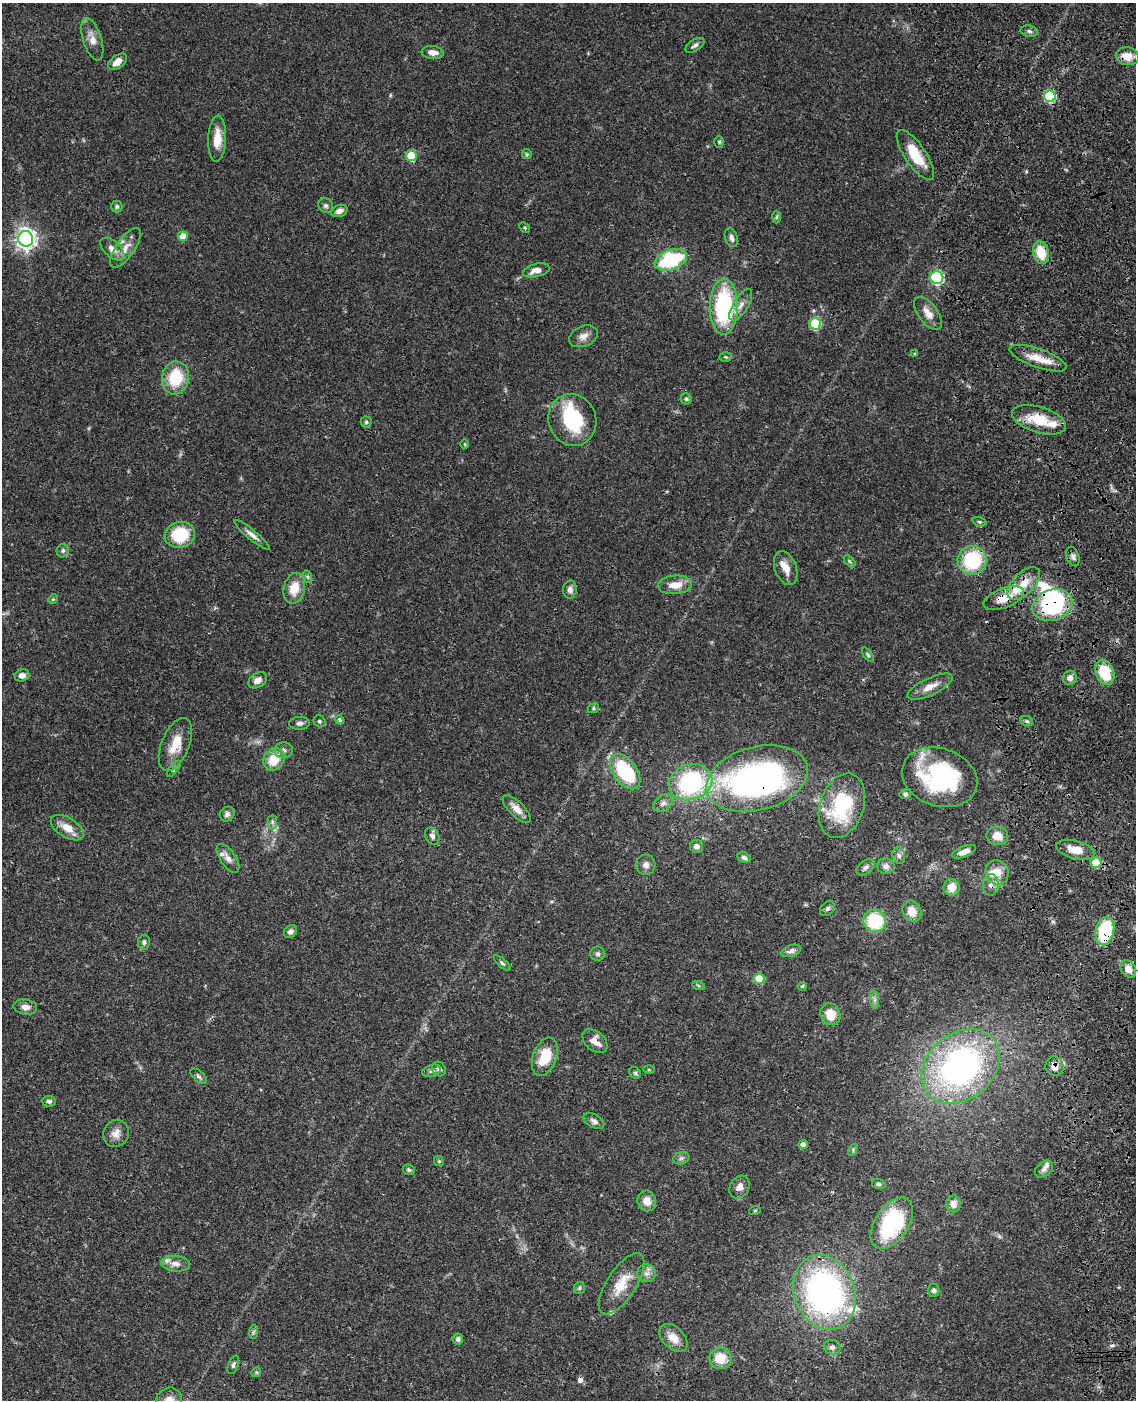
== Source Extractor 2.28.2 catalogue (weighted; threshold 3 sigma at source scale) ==
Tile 6 of 4 x 3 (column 2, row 2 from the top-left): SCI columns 1253-2386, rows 1654-3051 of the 4769 x 4604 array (HDU 1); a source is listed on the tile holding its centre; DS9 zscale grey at full resolution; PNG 1138 x 1402 px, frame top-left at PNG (2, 3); each listed source drawn as its Kron ellipse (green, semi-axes under 4 px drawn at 4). Shown black and unused: <1% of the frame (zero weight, under 3 of 4 exposures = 6% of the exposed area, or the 3 px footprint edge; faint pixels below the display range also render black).
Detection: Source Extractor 2.28.2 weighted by HDU 2 'WHT'; one run over the whole footprint, this tile lists its part. Background 0.0444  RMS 0.0028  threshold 0.0126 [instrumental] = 3 sigma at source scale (4.5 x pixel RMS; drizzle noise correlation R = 1.50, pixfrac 1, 0.05/0.05 arcsec/px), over >= 5 px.
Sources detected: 166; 2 inside a brighter object's white glare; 2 cosmic-ray / hot-pixel residue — neither listed nor drawn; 11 inside a brighter listed object's ellipse — not listed separately; the other 151 listed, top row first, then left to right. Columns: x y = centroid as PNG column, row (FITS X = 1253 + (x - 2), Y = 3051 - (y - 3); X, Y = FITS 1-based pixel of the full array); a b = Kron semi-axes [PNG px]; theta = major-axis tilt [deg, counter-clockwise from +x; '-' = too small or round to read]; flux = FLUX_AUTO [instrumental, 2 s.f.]
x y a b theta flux
1029 31 9 5 -11 0.67
92 39 22 9 -72 2.8
695 45 10 5 32 0.92
433 52 11 6 -5 2.1
1127 56 11 9 -13 3.9
117 62 11 6 36 2.7
1050 96 6 5 - 22
217 139 23 9 87 4.6
719 142 6 5 - 0.45
527 154 5 4 - 0.35
915 155 29 10 -56 8.5
411 156 5 5 - 9.5
117 206 6 6 - 0.54
326 206 8 7 - 0.76
339 211 8 6 19 1.4
777 217 6 4 88 0.42
524 227 6 4 -44 0.37
183 236 5 5 - 4.4
731 238 10 6 -70 1.1
26 239 8 7 - 160
126 248 23 9 56 3
112 249 14 8 -42 2
1041 253 11 8 -76 6.6
671 260 17 10 20 23
536 270 13 6 14 2.3
937 278 6 6 - 41
741 305 18 7 58 2.1
724 307 28 14 89 31
928 313 19 9 -53 2.6
815 324 6 5 - 16
583 336 15 10 22 2.1
915 354 4 3 - 0.29
726 357 6 5 - 0.38
1038 358 30 9 -20 4.9
176 378 17 13 81 11
686 399 5 5 - 0.46
572 420 26 23 -70 17
1039 420 28 13 -17 8.3
366 422 5 5 - 0.45
465 444 5 3 - 0.25
979 522 7 4 -19 0.56
180 535 15 12 14 13
252 535 22 5 -39 1.7
63 551 7 6 - 0.68
1073 557 10 6 -69 0.93
972 560 14 14 - 19
850 561 7 4 -45 0.43
786 568 17 10 -69 3
308 577 6 4 -71 0.43
1024 584 20 10 45 5.1
675 585 17 9 5 3.8
294 588 16 10 76 5
570 590 9 7 87 1.2
1004 598 21 9 21 5.2
53 599 5 4 - 0.34
1052 605 20 15 19 25
868 655 8 4 -55 0.45
1105 672 13 9 -66 11
22 675 7 6 - 1.4
1070 678 7 7 - 1.4
258 680 10 7 32 1.5
930 687 25 8 25 3.3
593 708 6 4 22 0.38
340 720 5 4 - 0.41
319 721 6 5 - 0.56
1027 721 6 5 - 0.51
300 723 10 6 1 0.96
175 744 28 14 67 6.1
284 750 9 8 - 1.1
274 759 12 10 57 6.1
174 769 10 4 51 0.51
625 772 20 11 -54 19
940 777 38 29 -18 37
757 779 52 31 15 100
690 782 22 17 18 36
905 794 6 5 - 0.61
663 803 10 7 37 1.2
842 806 33 22 71 22
517 809 18 7 -45 2.5
227 814 8 7 - 0.99
272 822 7 4 -90 0.65
67 828 18 9 -32 3.8
432 836 9 6 -63 0.91
997 836 11 9 -15 3.6
696 846 6 6 - 1.2
1075 850 20 9 -14 4.2
964 852 12 5 21 2.2
899 856 8 6 -73 0.87
744 857 7 5 -23 0.81
228 858 17 7 -56 1.9
1096 863 5 5 - 10
646 865 10 9 - 1.4
886 866 9 7 -12 1.3
865 867 10 6 39 0.99
997 873 12 11 - 3.7
991 885 11 8 89 1.5
952 887 8 8 - 3.2
827 909 8 6 45 0.71
912 911 11 9 -66 3.9
875 921 11 11 - 15
1105 931 14 9 76 17
290 932 7 6 - 1
144 942 7 6 - 0.77
791 951 10 5 20 1.2
598 954 7 7 - 0.74
502 963 10 4 -41 0.58
1128 969 9 7 -60 2.1
759 979 5 5 - 8
698 985 6 4 -19 0.38
802 986 5 4 - 0.41
874 1000 9 4 -82 0.8
25 1007 12 7 -7 1.9
830 1014 11 9 -63 5
595 1041 14 9 -42 2.5
545 1057 20 12 70 7.2
961 1066 43 33 41 85
1054 1066 10 9 - 2.4
439 1069 7 6 - 0.83
649 1070 5 4 - 0.34
431 1071 9 5 18 0.81
635 1073 6 5 - 0.47
199 1076 10 5 -42 0.7
49 1101 7 5 -2 0.72
594 1121 11 6 -29 0.99
116 1133 14 12 62 2.2
803 1145 4 4 - 1.4
853 1150 6 4 58 0.44
681 1158 8 6 20 0.8
439 1161 5 4 - 0.35
1044 1169 10 7 41 1.1
409 1170 6 5 - 0.56
879 1184 7 5 -15 0.62
739 1187 12 9 59 1.9
647 1201 10 9 - 2.9
953 1204 8 7 - 1.9
755 1210 6 4 19 0.29
892 1223 29 16 57 27
175 1264 15 7 -5 2
647 1273 9 9 - 1.4
622 1284 35 14 57 6.6
579 1288 6 5 - 0.47
934 1290 6 6 - 0.65
824 1292 38 30 -68 84
253 1332 7 4 88 0.54
673 1338 16 10 -44 3.6
458 1339 5 5 - 0.83
832 1347 8 7 - 1.1
720 1358 11 10 - 5.8
233 1365 10 5 69 0.67
256 1372 5 4 - 0.35
169 1400 13 12 - 3
Overlapping masked pixels (flux is a lower limit): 17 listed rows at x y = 1127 56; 411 156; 1041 253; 1039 420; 972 560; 1024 584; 1004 598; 1052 605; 625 772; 757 779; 1075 850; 1096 863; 991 885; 1105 931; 1054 1066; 892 1223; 824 1292
Isophote crosses this tile's border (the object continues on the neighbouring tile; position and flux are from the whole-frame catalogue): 1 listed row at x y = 169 1400